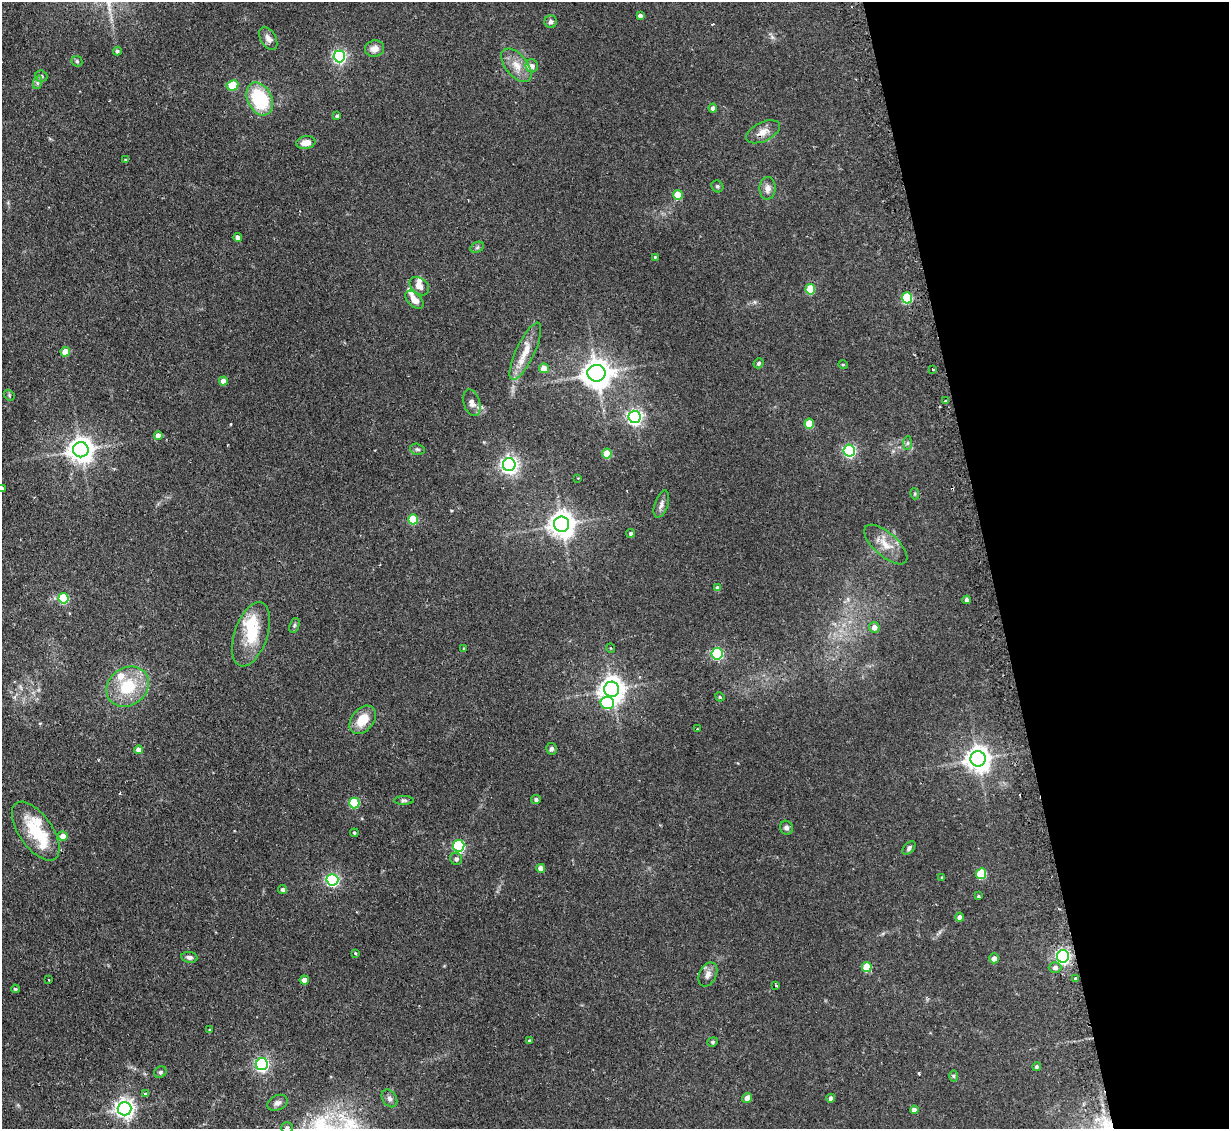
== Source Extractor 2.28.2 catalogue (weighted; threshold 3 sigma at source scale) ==
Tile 12 of 4 x 4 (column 4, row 3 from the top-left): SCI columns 3715-4941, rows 1287-2413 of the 4972 x 4943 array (HDU 1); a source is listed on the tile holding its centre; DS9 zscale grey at full resolution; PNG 1231 x 1131 px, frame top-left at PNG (2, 2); each listed source drawn as its Kron ellipse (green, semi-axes under 4 px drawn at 4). Shown black and unused: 20% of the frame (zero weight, under 2 of 3 exposures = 4% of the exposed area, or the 3 px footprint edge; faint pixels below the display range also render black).
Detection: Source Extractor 2.28.2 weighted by HDU 2 'WHT'; one run over the whole footprint, this tile lists its part. Background 0.137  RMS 0.0072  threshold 0.0322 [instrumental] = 3 sigma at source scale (4.5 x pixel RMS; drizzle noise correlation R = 1.50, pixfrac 1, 0.05/0.05 arcsec/px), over >= 5 px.
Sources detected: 126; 1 inside a brighter object's white glare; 2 cosmic-ray / hot-pixel residue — neither listed nor drawn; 5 inside a brighter listed object's ellipse — not listed separately; the other 118 listed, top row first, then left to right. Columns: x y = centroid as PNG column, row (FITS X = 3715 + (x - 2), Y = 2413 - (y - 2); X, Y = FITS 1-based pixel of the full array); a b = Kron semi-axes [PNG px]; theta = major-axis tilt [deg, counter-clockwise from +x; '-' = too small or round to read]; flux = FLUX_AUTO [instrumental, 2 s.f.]
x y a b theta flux
640 15 4 4 - 2.4
551 22 6 6 - 2.1
268 38 12 7 -61 3.8
375 49 10 8 14 4.9
117 51 4 4 - 1.6
339 56 6 5 - 130
77 61 6 5 - 1.1
516 65 20 10 -51 9.5
532 66 6 6 - 3.4
41 76 6 5 - 1.6
38 82 7 4 71 1.6
232 85 6 5 - 19
260 99 17 12 -63 44
713 108 4 4 - 2.7
337 116 4 4 - 1.4
763 132 18 9 25 6.1
306 143 10 6 10 6.3
126 160 3 3 - 1
717 186 6 5 - 1.2
767 188 11 8 90 4
678 195 5 5 - 19
238 237 4 4 - 3.6
477 247 7 5 30 1.3
655 257 3 3 - 0.62
419 286 11 8 -39 4.4
810 289 5 5 - 26
907 298 5 5 - 51
414 300 11 6 -45 5.3
525 351 31 9 65 12
65 352 4 4 - 12
759 363 5 4 - 1.1
843 365 5 3 - 0.61
544 368 5 5 - 8.4
933 370 2 2 - 0.71
596 373 9 8 - 960
223 381 4 4 - 6.5
9 395 6 4 -49 0.95
946 401 3 3 - 1.3
472 403 14 8 -73 4.4
634 417 6 6 - 210
809 424 5 4 - 19
158 435 4 4 - 4.5
908 443 7 4 88 1.3
417 449 7 5 -14 1.4
81 450 8 7 - 640
849 450 6 5 - 120
607 454 5 5 - 20
509 465 6 6 - 280
578 478 3 2 - 0.74
2 488 3 3 - 1.5
915 494 5 3 - 0.84
661 504 14 6 71 3.1
413 519 5 5 - 30
562 524 8 7 - 690
631 533 4 4 - 1.7
886 545 27 11 -41 11
718 588 4 4 - 2.9
64 598 5 5 - 38
967 600 4 4 - 2.5
294 625 8 4 71 1.4
874 627 5 5 - 4.6
251 634 33 16 71 27
464 648 4 3 - 0.7
611 648 4 3 - 0.51
717 654 6 5 - 84
128 687 22 19 37 29
612 689 7 7 - 580
720 697 5 4 - 0.66
607 703 7 6 - 51
363 720 16 11 50 13
697 729 3 2 - 0.48
551 749 6 5 - 1.8
139 750 4 4 - 6.1
978 759 8 7 - 620
536 799 5 4 - 1.6
404 800 10 4 1 1.4
354 803 5 5 - 38
786 828 7 6 - 1.9
36 831 34 16 -55 28
354 833 4 3 - 0.91
63 836 4 4 - 6.1
459 846 6 5 - 83
909 848 8 5 48 1.7
456 859 6 6 - 2.2
541 868 4 4 - 4.9
981 874 5 5 - 34
942 877 3 3 - 0.95
332 880 6 6 - 130
282 890 4 4 - 1.9
978 896 4 3 - 0.95
959 917 4 4 - 3.6
355 953 4 3 - 0.66
1063 956 6 6 - 200
189 957 8 5 -8 2.4
994 958 5 5 - 4.2
867 967 5 5 - 20
1055 968 6 5 - 2.6
708 975 13 8 65 3.9
1076 979 4 3 - 6.7
49 980 3 2 - 0.81
304 980 4 4 - 4.6
776 985 3 3 - 1.5
15 989 4 4 - 1.1
210 1030 4 2 - 0.58
530 1041 4 3 - 1.2
713 1042 5 4 - 0.95
262 1064 6 6 - 150
1037 1067 4 4 - 1.5
160 1072 6 5 - 1.4
953 1076 6 4 -90 1
146 1093 4 3 - 1.6
389 1098 9 7 -57 2.4
747 1098 5 4 - 3.9
831 1098 4 4 - 2.9
277 1103 10 7 26 3.1
124 1109 7 7 - 360
914 1110 4 4 - 3.3
287 1128 6 5 - 1.8
Overlapping masked pixels (flux is a lower limit): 1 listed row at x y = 1076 979
Isophote crosses this tile's border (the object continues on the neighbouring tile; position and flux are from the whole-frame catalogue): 2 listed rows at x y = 2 488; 287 1128